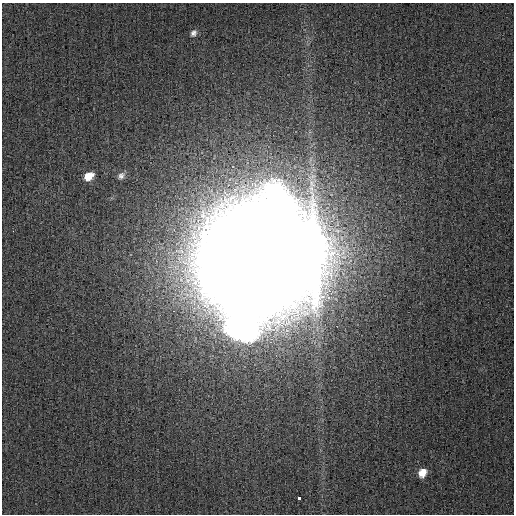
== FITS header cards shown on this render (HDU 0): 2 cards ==
NAXIS1  =                  512
NAXIS2  =                  512

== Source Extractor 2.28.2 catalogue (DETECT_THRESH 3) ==
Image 512 x 512 px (HDU 0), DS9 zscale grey, 1 PNG px = 1 image px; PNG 516 x 516 px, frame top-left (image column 1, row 512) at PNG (2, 3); no overlay
Background 3.08e-04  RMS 0.0015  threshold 0.0044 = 3 sigma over >= 5 px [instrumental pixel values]
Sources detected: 7; all 7 listed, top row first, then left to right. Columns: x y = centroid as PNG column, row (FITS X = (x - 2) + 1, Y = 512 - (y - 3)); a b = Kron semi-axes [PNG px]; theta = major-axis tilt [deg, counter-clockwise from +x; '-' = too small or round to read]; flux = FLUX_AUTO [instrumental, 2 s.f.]
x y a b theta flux
193 33 9 7 58 0.41
89 176 10 8 36 1.3
121 176 11 8 39 0.46
13 231 2 2 - 0.41
260 257 48 43 20 8200
422 473 8 6 54 1
299 498 4 3 - 1.9